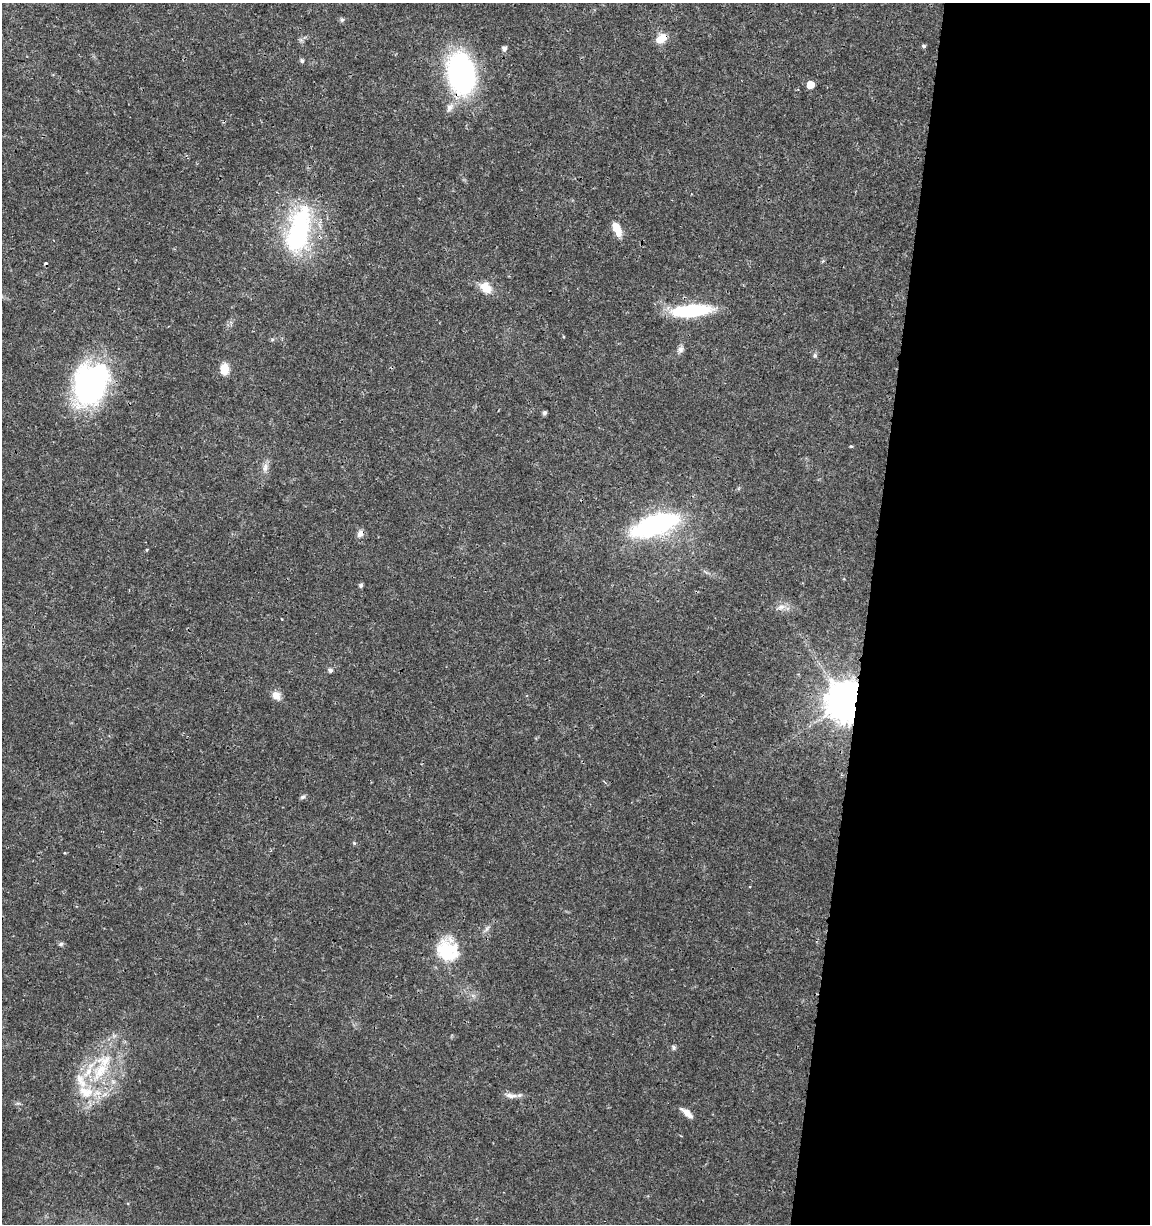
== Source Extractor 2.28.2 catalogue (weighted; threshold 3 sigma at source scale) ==
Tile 12 of 4 x 4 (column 4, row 3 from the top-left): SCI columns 3672-4819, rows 1232-2453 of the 5104 x 4898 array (HDU 1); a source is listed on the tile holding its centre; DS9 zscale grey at full resolution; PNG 1152 x 1226 px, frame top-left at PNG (2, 3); no overlay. Shown black and unused: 25% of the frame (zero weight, under 3 of 4 exposures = <1% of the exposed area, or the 3 px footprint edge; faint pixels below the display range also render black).
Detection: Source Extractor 2.28.2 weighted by HDU 2 'WHT'; one run over the whole footprint, this tile lists its part. Background 0.0189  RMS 0.0018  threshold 0.00796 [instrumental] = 3 sigma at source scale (4.5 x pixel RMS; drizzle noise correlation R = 1.50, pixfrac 1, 0.0396/0.0396 arcsec/px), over >= 5 px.
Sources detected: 40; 1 inside a brighter object's white glare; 1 cosmic-ray / hot-pixel residue — not listed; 4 inside a brighter listed object's ellipse — not listed separately; the other 34 listed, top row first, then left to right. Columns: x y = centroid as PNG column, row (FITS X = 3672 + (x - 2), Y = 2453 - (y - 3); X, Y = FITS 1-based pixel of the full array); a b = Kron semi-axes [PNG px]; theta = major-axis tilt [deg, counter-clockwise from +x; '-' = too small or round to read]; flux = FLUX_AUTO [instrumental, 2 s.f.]
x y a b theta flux
342 20 6 5 - 0.35
661 38 14 9 39 2.2
924 46 5 4 - 0.32
504 48 5 5 - 0.65
302 61 6 5 - 0.36
461 73 29 19 -80 49
810 85 5 5 - 3.3
450 107 13 8 55 1.1
617 229 16 8 -68 2.5
298 231 63 26 77 24
486 288 16 11 -46 2.5
691 311 39 11 4 14
680 349 9 7 63 0.65
815 356 6 6 - 0.36
224 369 12 9 89 2.4
90 384 41 31 66 40
544 413 4 4 - 0.43
851 446 4 3 - 0.24
265 467 11 6 83 0.88
657 524 42 16 18 33
360 533 10 7 53 0.85
361 585 6 5 - 0.32
781 607 11 7 10 1
330 670 5 5 - 0.53
276 695 12 10 -54 1.3
845 702 11 10 - 520
303 797 8 5 26 0.36
354 843 5 4 - 0.24
61 944 7 5 22 0.31
448 950 29 26 -54 7.6
674 1048 6 6 - 0.34
100 1071 31 18 54 8.6
511 1096 18 7 -6 1.1
687 1113 15 6 -40 1.4
Overlapping masked pixels (flux is a lower limit): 6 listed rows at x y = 661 38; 461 73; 298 231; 360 533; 845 702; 448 950